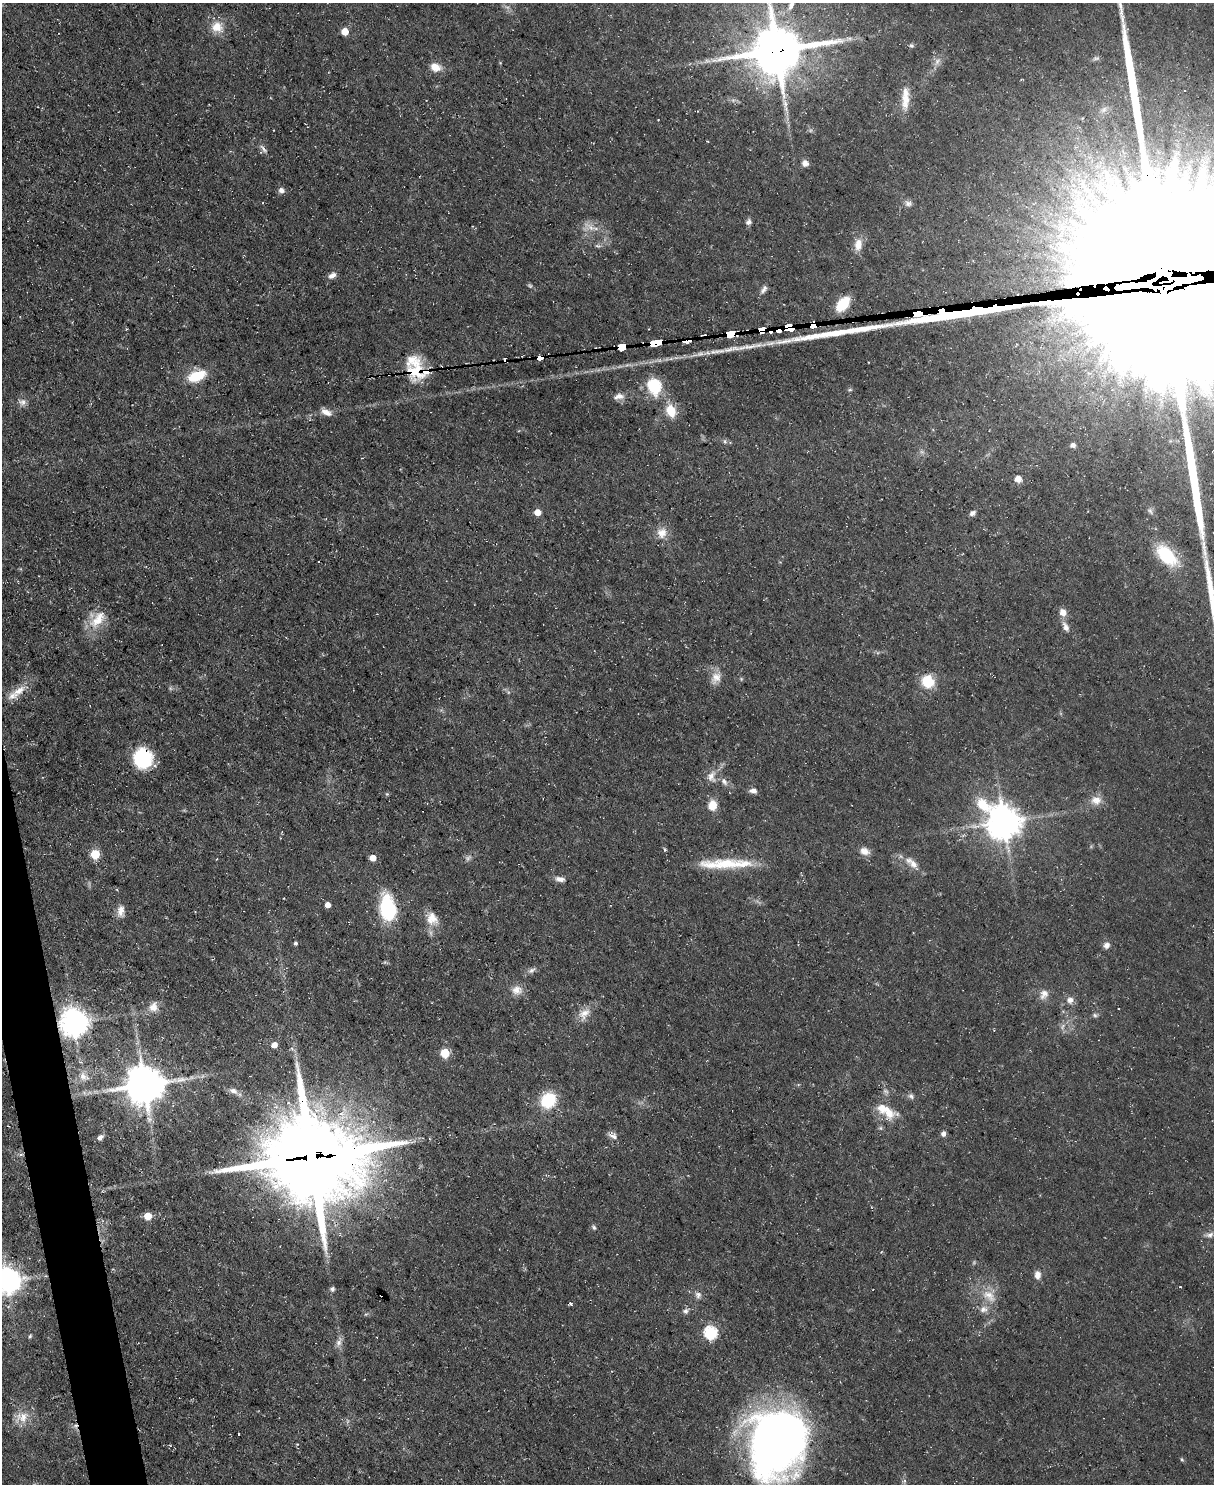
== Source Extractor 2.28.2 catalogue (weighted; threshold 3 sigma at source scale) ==
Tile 7 of 4 x 3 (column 3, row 2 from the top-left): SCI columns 2423-3634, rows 1726-3207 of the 4845 x 4820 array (HDU 1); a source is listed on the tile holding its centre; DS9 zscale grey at full resolution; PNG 1216 x 1486 px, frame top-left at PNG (2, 3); no overlay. Shown black and unused: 2% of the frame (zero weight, under 3 of 5 exposures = <1% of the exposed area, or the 3 px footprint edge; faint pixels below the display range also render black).
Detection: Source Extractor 2.28.2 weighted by HDU 2 'WHT'; one run over the whole footprint, this tile lists its part. Background 0.0572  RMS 0.0044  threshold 0.02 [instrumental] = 3 sigma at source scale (4.5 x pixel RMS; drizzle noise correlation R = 1.50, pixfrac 1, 0.05/0.05 arcsec/px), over >= 5 px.
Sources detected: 140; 4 too faint to see at this stretch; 1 inside a brighter object's white glare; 4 cosmic-ray / hot-pixel residue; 5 long thin detections or spike segments (spike, bleed or trail) — not listed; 8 inside a brighter listed object's ellipse — not listed separately; the other 118 listed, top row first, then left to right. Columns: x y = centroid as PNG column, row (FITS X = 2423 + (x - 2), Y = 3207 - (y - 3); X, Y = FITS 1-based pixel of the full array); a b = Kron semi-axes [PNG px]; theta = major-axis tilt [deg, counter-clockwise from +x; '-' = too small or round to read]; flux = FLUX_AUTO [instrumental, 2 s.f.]
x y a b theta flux
791 5 12 6 65 2.1
217 27 17 15 -27 7
345 31 5 5 - 7.8
911 46 6 6 - 0.87
777 50 17 15 10 2300
714 60 9 4 -7 1.6
937 61 10 6 64 2
435 67 14 10 -19 4.6
905 99 31 9 88 7.2
264 149 9 5 -62 1.5
805 163 7 7 - 2.1
281 190 7 7 - 1.8
908 204 10 7 -6 1.8
748 222 7 6 - 1.8
591 228 10 7 -17 2.9
858 245 15 10 83 5
332 275 10 6 31 2.5
1163 282 79 63 3 93000
764 289 13 6 58 1.8
843 304 13 8 51 16
918 313 8 4 7 1600
813 325 4 3 - 430
778 329 10 6 8 190
791 329 14 4 1 160
762 330 9 4 3 140
730 334 8 4 9 300
687 340 10 4 8 9.9
656 342 13 4 5 310
622 347 9 4 8 280
747 347 36 7 9 7.8
700 354 11 6 24 1.8
540 357 5 4 - 84
415 371 8 7 - 160
426 371 8 6 14 8.6
197 376 19 10 21 14
654 386 7 6 - 60
850 390 6 4 1 0.6
619 396 16 8 9 3.2
22 402 10 8 -10 2.3
671 411 16 11 -71 8.6
326 412 14 7 -27 3.2
725 441 7 4 -71 0.92
1073 445 5 4 - 1.9
1018 479 7 6 - 3.6
1150 511 12 6 -54 1.5
537 512 6 6 - 3.6
972 513 8 6 36 1.5
662 533 14 13 - 5.2
1167 555 30 16 -46 22
1063 612 9 8 - 3.6
98 619 31 14 48 10
1066 627 13 7 -64 2.7
716 677 15 14 - 4.8
928 682 12 11 - 14
19 691 22 10 38 6.4
143 758 14 13 - 40
711 776 16 11 79 4.2
724 782 11 7 -52 2.1
753 791 9 6 -8 2.2
387 794 5 4 - 0.52
1096 800 15 11 -3 4.7
712 805 12 10 84 5.5
1003 822 13 11 -40 910
664 849 5 3 - 0.74
864 851 12 9 -23 3.5
95 854 6 5 - 16
372 858 6 5 - 4.5
727 863 45 17 0 17
913 864 18 9 -45 4.4
560 879 12 7 -8 2.5
328 905 5 5 - 3.3
388 908 27 15 -82 31
121 911 15 9 88 3.6
432 919 20 16 -53 6.9
295 943 4 4 - 0.98
1106 945 8 7 - 2.1
531 970 11 6 33 1.7
517 990 15 12 4 4.4
1044 994 14 11 62 3.4
1070 1000 9 9 - 2.5
153 1007 13 12 - 4.1
584 1014 19 12 50 5.4
1095 1015 7 5 -22 0.93
74 1023 9 9 - 620
1062 1026 10 5 58 1.7
274 1045 7 6 - 2.8
445 1053 5 5 - 20
84 1077 16 11 -33 4.9
144 1085 12 11 - 1400
233 1091 12 7 -24 2.4
911 1096 9 7 -39 1.4
548 1100 13 11 49 24
889 1113 18 12 -77 7.5
943 1134 7 6 - 1.5
614 1136 11 9 -5 2.4
100 1137 8 6 44 1.8
312 1157 32 27 -3 7200
148 1216 6 5 - 7.9
594 1227 8 5 -58 0.9
1210 1235 11 7 15 1.8
1037 1275 11 8 -86 2.8
7 1281 10 8 56 470
1180 1287 3 2 - 0.41
332 1289 7 6 - 1.1
698 1295 9 8 - 1.9
383 1296 3 2 - 0.52
989 1296 23 13 -39 7.9
570 1304 5 4 - 0.67
983 1309 11 9 11 2.9
686 1311 9 7 45 1.5
710 1333 7 6 - 55
30 1336 5 4 - 0.65
339 1342 14 7 70 2.5
22 1417 20 15 23 7.1
75 1426 6 5 - 1.3
239 1434 3 3 - 2.7
778 1439 61 54 62 300
1182 1459 6 4 -44 0.57
Overlapping masked pixels (flux is a lower limit): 19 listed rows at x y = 777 50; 1163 282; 918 313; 813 325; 778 329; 791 329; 762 330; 730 334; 687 340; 656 342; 622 347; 747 347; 540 357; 415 371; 426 371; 74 1023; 312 1157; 383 1296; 75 1426
Isophote crosses this tile's border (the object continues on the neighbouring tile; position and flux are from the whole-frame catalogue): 5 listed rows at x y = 791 5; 777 50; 1163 282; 7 1281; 778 1439